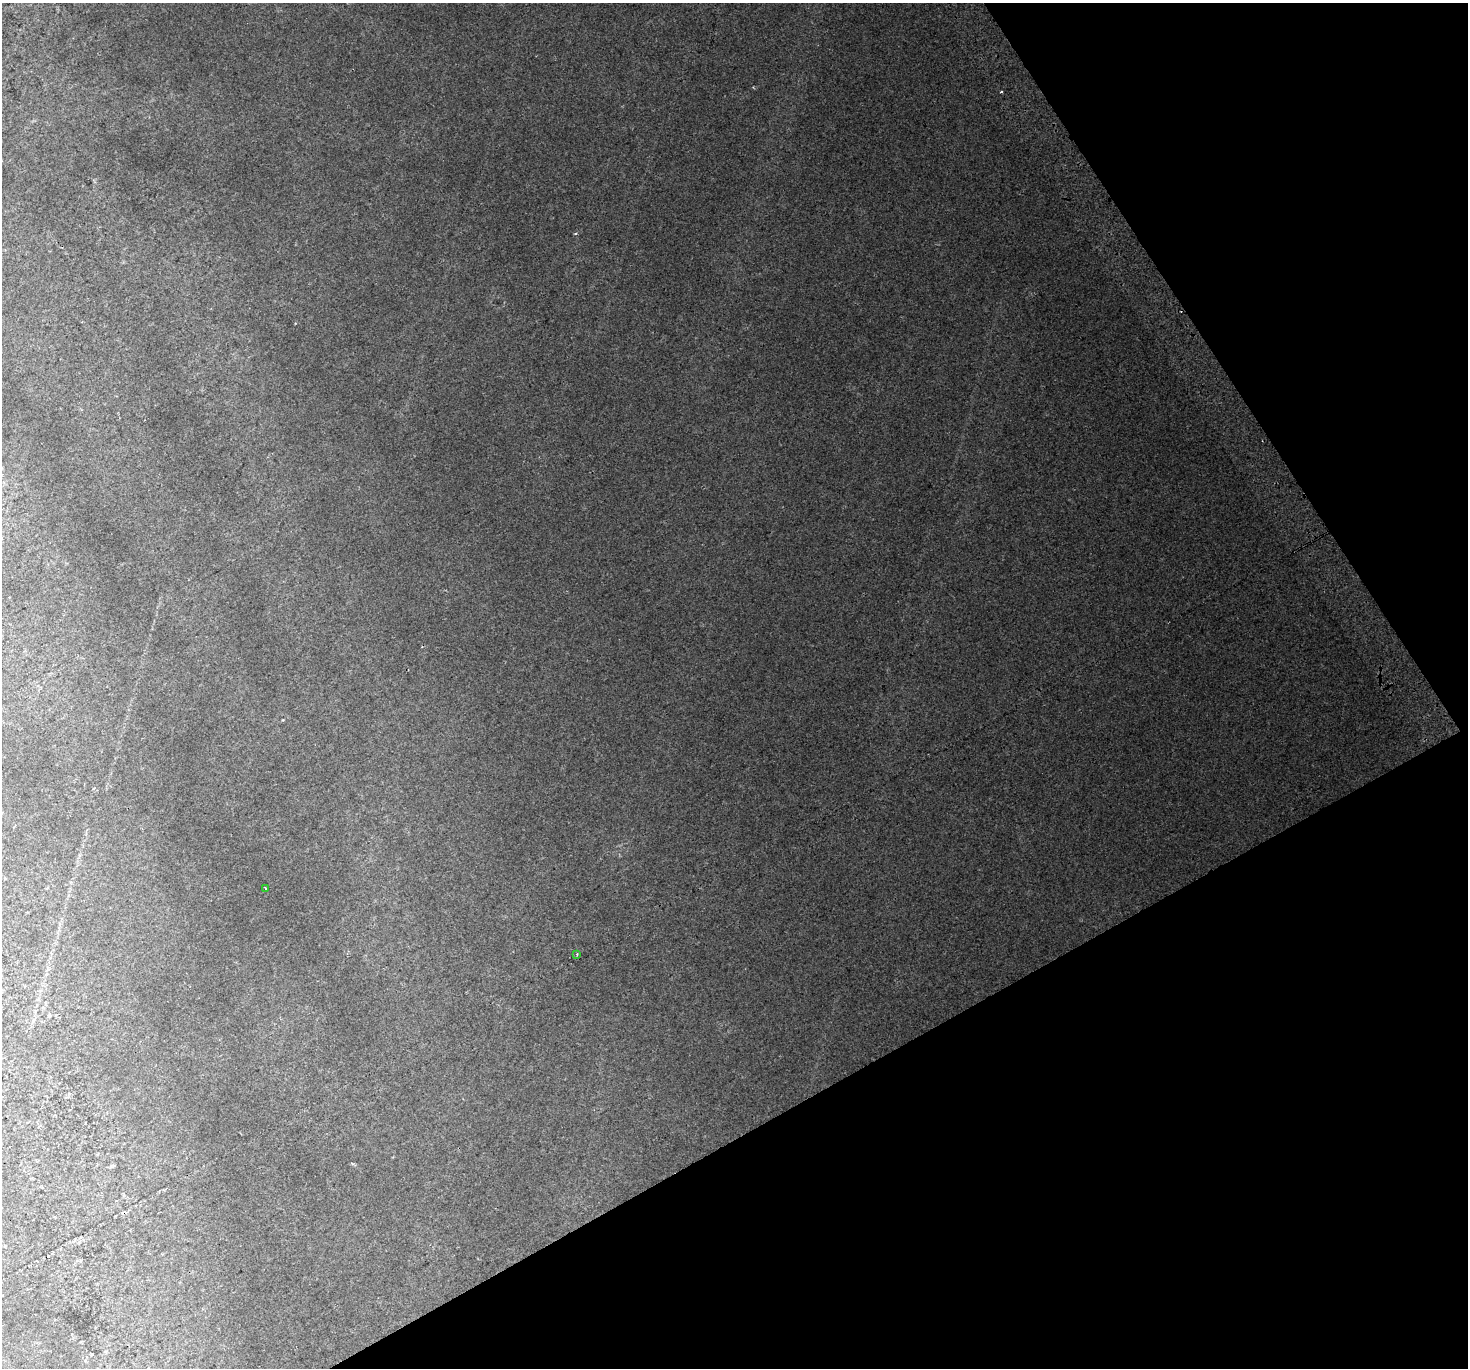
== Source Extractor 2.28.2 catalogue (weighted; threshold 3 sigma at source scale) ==
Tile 12 of 4 x 4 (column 4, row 3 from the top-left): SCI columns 4441-5906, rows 1582-2947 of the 5943 x 5816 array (HDU 1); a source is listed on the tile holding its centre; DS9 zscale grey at full resolution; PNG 1470 x 1370 px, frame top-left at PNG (2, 3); each listed source drawn as its Kron ellipse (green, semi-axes under 4 px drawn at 4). Shown black and unused: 27% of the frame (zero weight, under 2 of 3 exposures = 8% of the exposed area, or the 3 px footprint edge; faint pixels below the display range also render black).
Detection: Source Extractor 2.28.2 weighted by HDU 2 'WHT'; one run over the whole footprint, this tile lists its part. Background 0.0815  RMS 0.013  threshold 0.0589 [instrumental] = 3 sigma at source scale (4.5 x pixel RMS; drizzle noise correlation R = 1.50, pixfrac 1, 0.0396/0.0396 arcsec/px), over >= 5 px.
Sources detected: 4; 2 cosmic-ray / hot-pixel residue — neither listed nor drawn; the other 2 listed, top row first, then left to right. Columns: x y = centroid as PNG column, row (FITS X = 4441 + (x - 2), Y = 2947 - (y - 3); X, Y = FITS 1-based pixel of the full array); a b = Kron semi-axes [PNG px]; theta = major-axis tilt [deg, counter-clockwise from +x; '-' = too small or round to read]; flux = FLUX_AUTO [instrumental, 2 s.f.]
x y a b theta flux
265 888 3 2 - 1.7
577 954 2 2 - 1.1